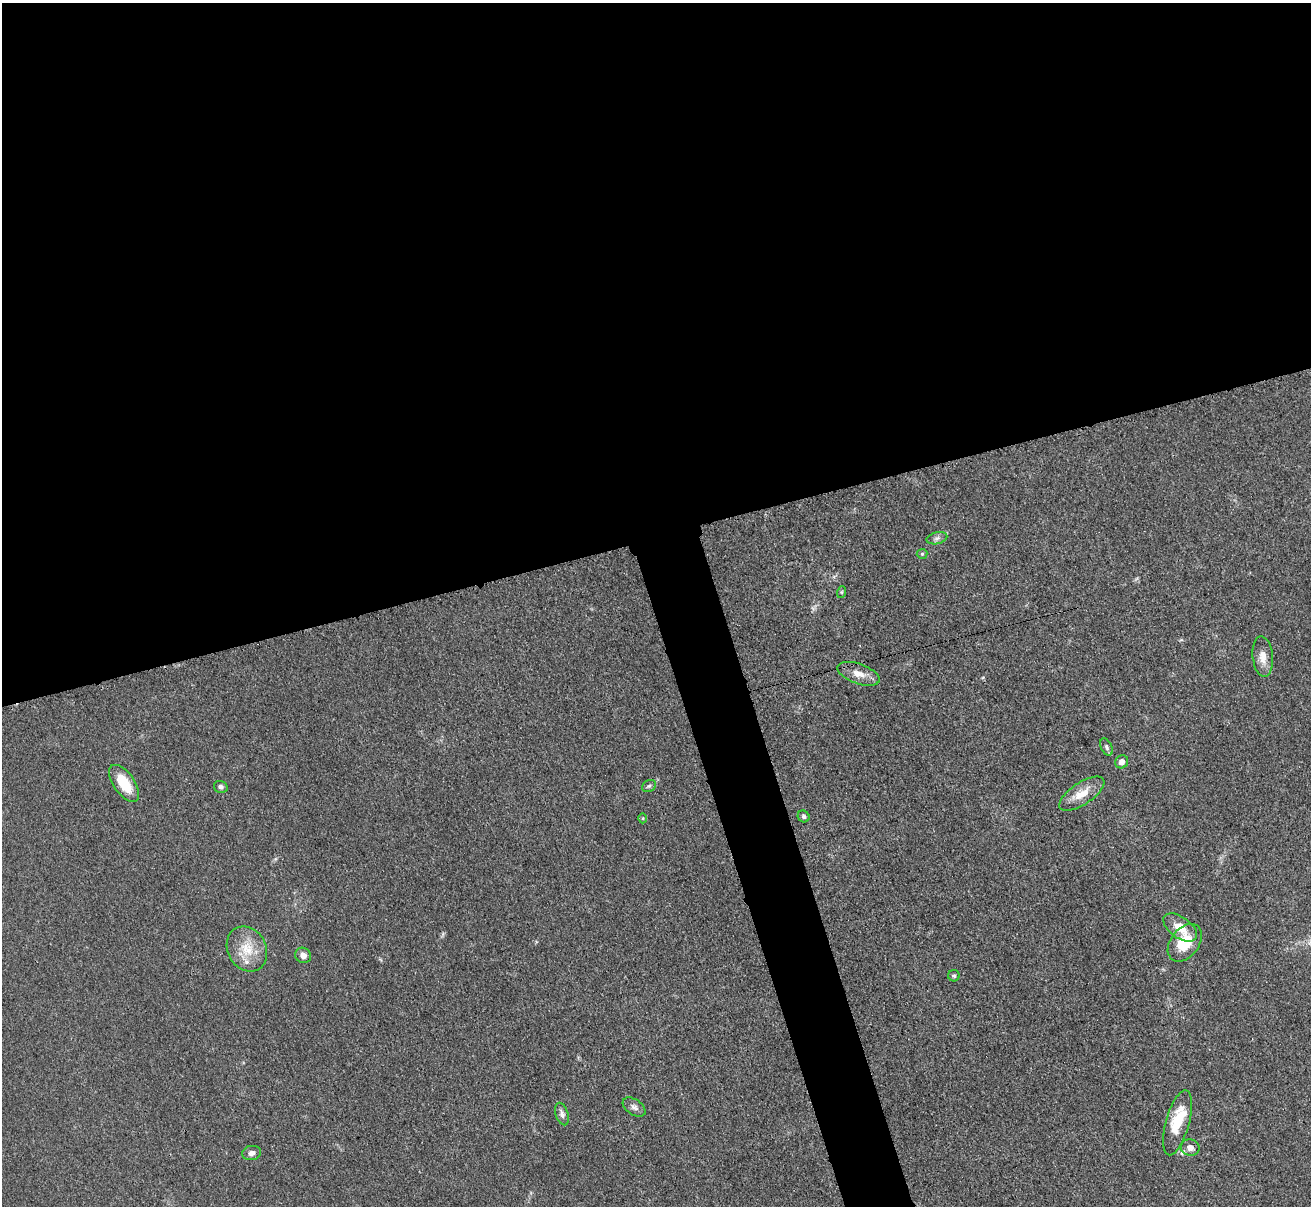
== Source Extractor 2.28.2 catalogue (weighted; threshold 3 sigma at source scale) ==
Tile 2 of 4 x 4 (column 2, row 1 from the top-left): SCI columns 1323-2631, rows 3891-5094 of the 5263 x 5247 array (HDU 1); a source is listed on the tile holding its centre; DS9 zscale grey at full resolution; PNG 1313 x 1208 px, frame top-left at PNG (2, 3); each listed source drawn as its Kron ellipse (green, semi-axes under 4 px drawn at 4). Shown black and unused: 47% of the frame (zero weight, under 3 of 4 exposures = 2% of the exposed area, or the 3 px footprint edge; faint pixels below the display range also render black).
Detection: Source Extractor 2.28.2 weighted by HDU 2 'WHT'; one run over the whole footprint, this tile lists its part. Background 0.0543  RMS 0.0056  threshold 0.0253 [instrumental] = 3 sigma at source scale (4.5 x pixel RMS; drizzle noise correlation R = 1.50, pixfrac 1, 0.05/0.05 arcsec/px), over >= 5 px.
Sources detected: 26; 3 inside a brighter listed object's ellipse — not listed separately; the other 23 listed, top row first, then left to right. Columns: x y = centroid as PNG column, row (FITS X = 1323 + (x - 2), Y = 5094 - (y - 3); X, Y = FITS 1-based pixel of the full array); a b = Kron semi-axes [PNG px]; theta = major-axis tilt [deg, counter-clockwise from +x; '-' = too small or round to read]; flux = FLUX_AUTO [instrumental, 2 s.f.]
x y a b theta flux
937 538 10 6 14 1.9
922 554 5 5 - 0.75
842 592 6 4 71 0.65
1263 657 20 10 -84 6.2
859 674 22 10 -20 6.5
1106 747 9 5 -64 1.5
1122 762 7 6 - 3
124 783 21 10 -55 15
649 786 7 5 29 1.2
221 787 7 6 - 1.7
1082 794 26 11 34 9.3
804 816 6 5 - 1.6
642 818 5 3 - 0.58
1180 928 19 10 -36 9.2
1185 943 21 14 53 17
247 949 23 19 -61 14
303 955 8 7 - 3.3
954 976 6 5 - 1.1
634 1107 13 7 -34 2.5
562 1114 12 6 -71 2.6
1177 1123 33 11 74 18
1190 1148 9 8 - 2.9
252 1153 9 7 8 2.3